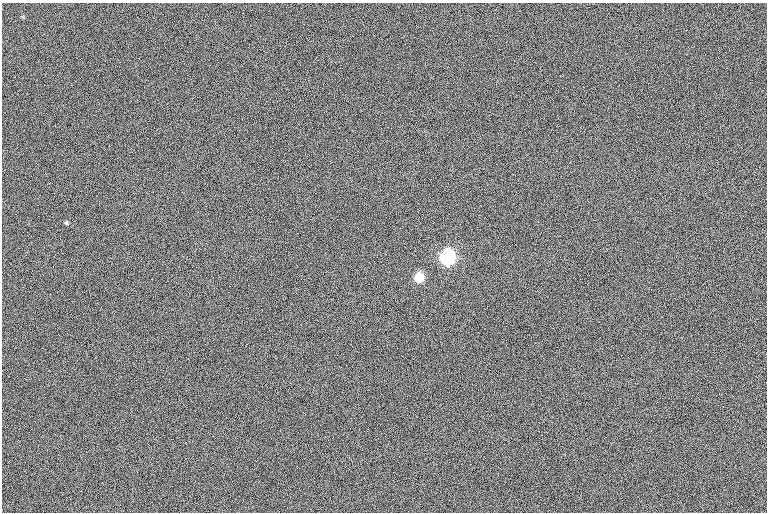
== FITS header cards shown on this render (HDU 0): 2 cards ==
NAXIS1  =                  765
NAXIS2  =                  510

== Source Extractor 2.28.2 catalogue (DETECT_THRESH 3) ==
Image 765 x 510 px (HDU 0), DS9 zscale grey, 1 PNG px = 1 image px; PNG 769 x 514 px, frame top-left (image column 1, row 510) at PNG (2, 3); no overlay
Background -1.26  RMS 12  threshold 35.2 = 3 sigma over >= 5 px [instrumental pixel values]
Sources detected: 3; all 3 listed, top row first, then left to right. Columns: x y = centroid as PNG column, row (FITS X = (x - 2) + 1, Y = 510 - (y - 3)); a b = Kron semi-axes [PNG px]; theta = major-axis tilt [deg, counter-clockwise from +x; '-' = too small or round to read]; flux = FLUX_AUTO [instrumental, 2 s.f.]
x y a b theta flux
66 223 4 4 - 1200
448 257 7 6 - 350000
419 278 6 5 - 56000